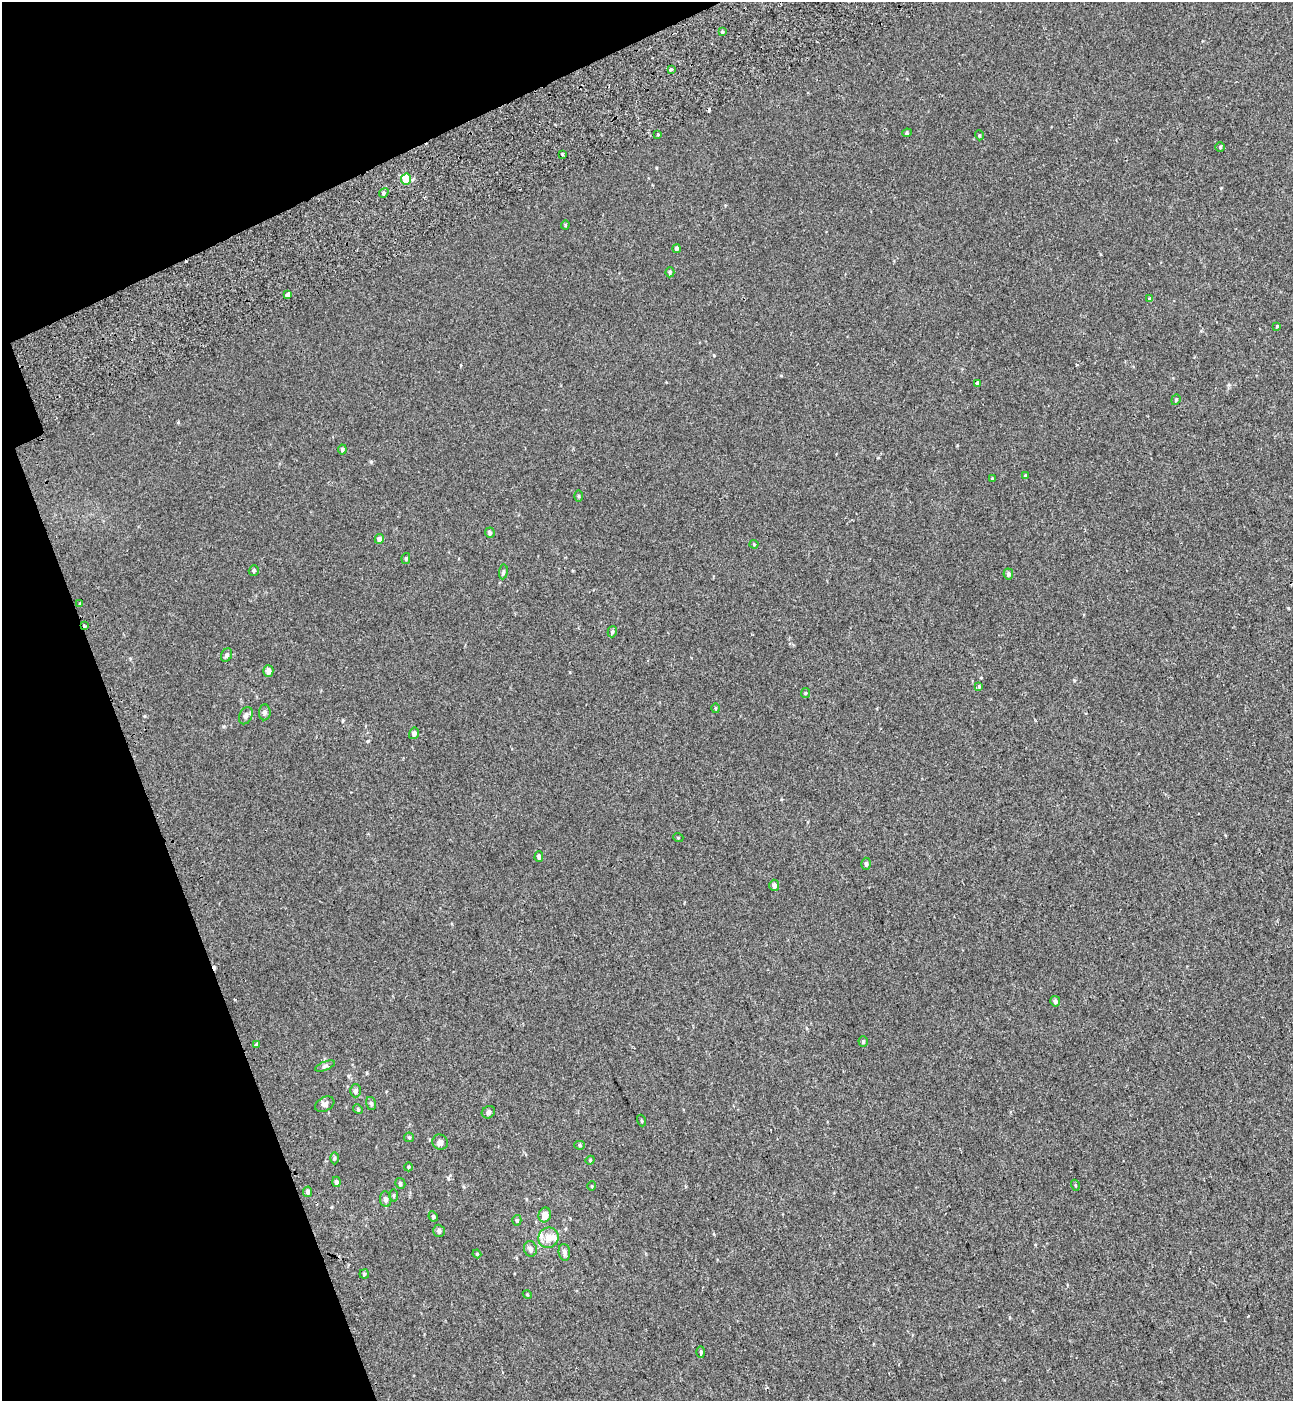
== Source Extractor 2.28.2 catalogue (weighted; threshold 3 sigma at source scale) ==
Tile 5 of 4 x 4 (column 1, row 2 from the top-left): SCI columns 233-1523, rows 2897-4295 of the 5576 x 5797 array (HDU 1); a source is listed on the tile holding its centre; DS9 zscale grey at full resolution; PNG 1295 x 1403 px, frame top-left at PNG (2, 2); each listed source drawn as its Kron ellipse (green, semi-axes under 4 px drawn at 4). Shown black and unused: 17% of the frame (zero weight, under 2 of 3 exposures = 6% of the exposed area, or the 3 px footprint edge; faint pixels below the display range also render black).
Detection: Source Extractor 2.28.2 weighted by HDU 2 'WHT'; one run over the whole footprint, this tile lists its part. Background 0.00339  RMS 0.0079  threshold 0.0356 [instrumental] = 3 sigma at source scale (4.5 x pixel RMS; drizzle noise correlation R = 1.50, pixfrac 1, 0.0396/0.0396 arcsec/px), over >= 5 px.
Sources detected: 83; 4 cosmic-ray / hot-pixel residue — neither listed nor drawn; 2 inside a brighter listed object's ellipse — not listed separately; the other 77 listed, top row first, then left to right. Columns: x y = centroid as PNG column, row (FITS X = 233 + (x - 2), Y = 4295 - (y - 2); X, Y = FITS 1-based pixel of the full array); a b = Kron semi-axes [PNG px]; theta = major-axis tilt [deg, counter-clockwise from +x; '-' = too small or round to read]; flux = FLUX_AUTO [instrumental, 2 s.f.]
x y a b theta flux
722 32 4 3 - 0.81
671 70 4 3 - 1.8
907 133 5 4 - 0.93
658 134 3 2 - 0.99
979 135 5 3 - 0.62
1220 147 5 4 - 1
562 154 3 3 - 2.3
406 179 5 5 - 26
384 193 5 4 - 1.3
565 225 4 4 - 0.78
676 249 4 4 - 2.1
670 272 5 4 - 1
288 295 4 3 - 150
1150 299 4 3 - 1.6
1277 326 3 3 - 0.64
978 383 4 3 - 2.1
1176 400 5 4 - 0.99
342 449 5 4 - 1.4
1025 476 4 4 - 1.1
992 479 3 2 - 0.78
579 496 5 3 - 0.85
490 533 5 5 - 1.6
379 539 5 4 - 3
754 544 4 4 - 0.79
406 558 5 4 - 1.1
254 570 5 5 - 1.5
503 572 7 4 83 1.2
1008 574 5 4 - 2
80 604 3 3 - 4
85 626 3 3 - 2
612 632 6 4 75 1.1
227 655 7 5 64 1.9
268 671 6 5 - 4.8
979 687 3 3 - 2.9
806 693 5 4 - 0.94
715 708 5 3 - 0.77
265 712 8 6 85 2.3
246 716 9 6 65 2.7
414 733 6 5 - 2.2
678 837 5 3 - 0.57
539 857 5 4 - 1.7
866 864 6 4 -87 1.6
774 885 5 5 - 3.5
1055 1001 5 5 - 2.5
863 1042 5 4 - 1
256 1044 3 3 - 3.8
325 1066 10 4 21 1.6
356 1091 6 5 - 2
371 1103 7 5 -74 1.5
325 1104 10 7 29 2.6
358 1109 5 4 - 0.92
488 1112 7 6 - 2.2
642 1121 6 3 -71 0.8
409 1137 5 4 - 0.94
440 1142 8 7 - 2.5
579 1145 5 4 - 1.1
335 1158 6 4 -90 0.92
590 1160 4 4 - 0.75
408 1167 4 3 - 0.67
336 1182 5 4 - 2.5
400 1183 5 5 - 1.3
1075 1185 5 3 - 0.64
592 1186 5 3 - 0.53
308 1192 5 4 - 2.3
394 1196 6 3 -90 1
386 1199 8 5 -83 2.3
545 1215 7 6 - 7.6
433 1216 5 4 - 1.2
517 1220 5 4 - 1.2
439 1231 6 5 - 1.9
548 1238 10 10 - 6.8
530 1249 8 6 -77 2.4
564 1252 8 5 -82 2.9
477 1254 4 3 - 0.68
364 1274 4 4 - 1
527 1294 4 3 - 0.69
701 1352 5 4 - 1.2
Overlapping masked pixels (flux is a lower limit): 1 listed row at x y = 85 626